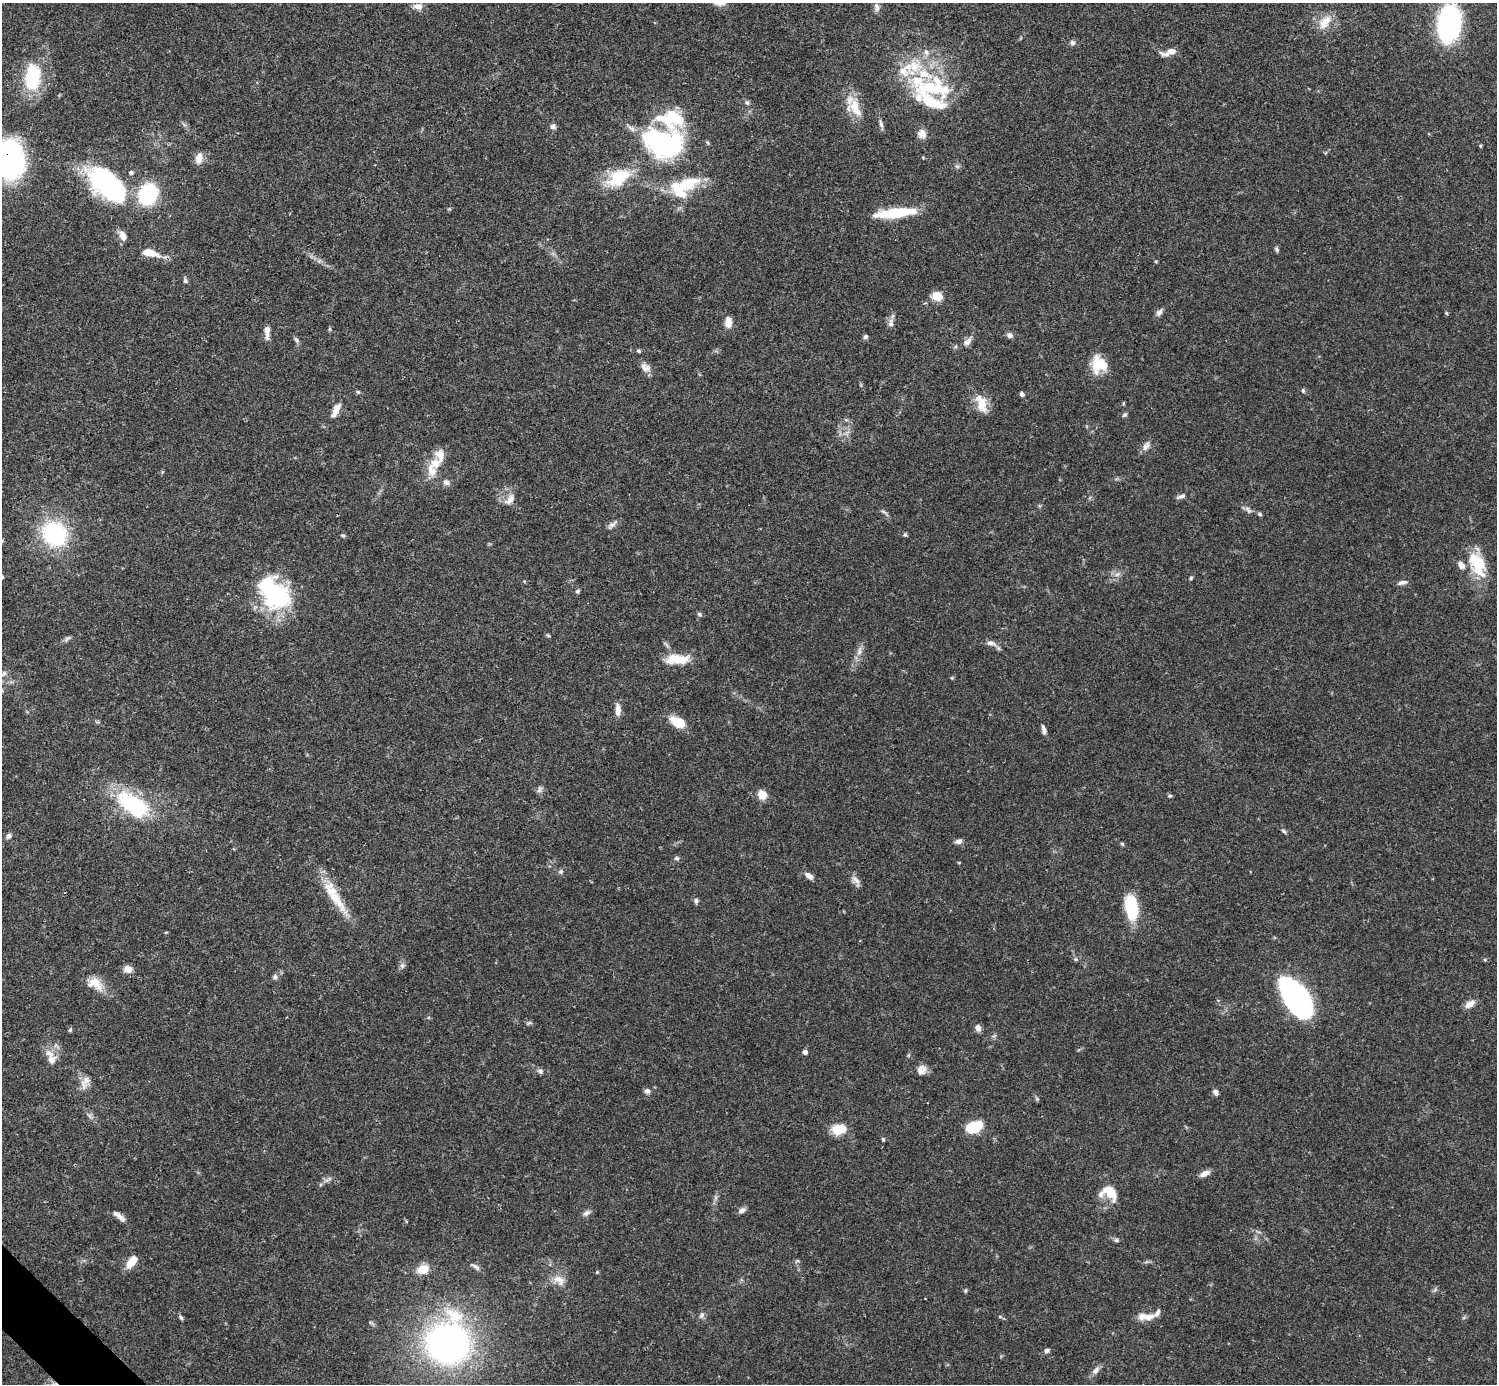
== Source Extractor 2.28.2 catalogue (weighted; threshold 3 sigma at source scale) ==
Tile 7 of 4 x 4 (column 3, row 2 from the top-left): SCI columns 2990-4484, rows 2920-4301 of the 5982 x 5981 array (HDU 1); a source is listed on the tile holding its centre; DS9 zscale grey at full resolution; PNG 1499 x 1386 px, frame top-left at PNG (2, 3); no overlay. Shown black and unused: <1% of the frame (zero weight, under 3 of 4 exposures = <1% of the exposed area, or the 3 px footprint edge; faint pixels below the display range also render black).
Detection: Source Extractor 2.28.2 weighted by HDU 2 'WHT'; one run over the whole footprint, this tile lists its part. Background 0.0411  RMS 0.0027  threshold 0.012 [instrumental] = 3 sigma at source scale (4.5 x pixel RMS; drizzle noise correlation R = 1.50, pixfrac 1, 0.05/0.05 arcsec/px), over >= 5 px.
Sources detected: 161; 4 inside a brighter object's white glare — not listed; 18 inside a brighter listed object's ellipse — not listed separately; the other 139 listed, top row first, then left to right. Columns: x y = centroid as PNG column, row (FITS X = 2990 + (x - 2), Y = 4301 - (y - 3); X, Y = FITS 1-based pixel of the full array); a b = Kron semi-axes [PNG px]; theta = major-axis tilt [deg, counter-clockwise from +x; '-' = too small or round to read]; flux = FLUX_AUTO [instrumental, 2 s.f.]
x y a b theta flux
418 6 14 8 -8 1.8
876 7 12 6 -85 0.99
1325 21 18 13 44 4.3
1449 24 29 18 83 54
1073 43 7 6 - 0.86
1171 51 13 7 3 1.9
926 52 9 7 -49 1.2
33 79 33 19 -82 14
934 86 41 31 -4 21
747 103 7 6 - 0.64
854 108 27 17 -63 6.1
881 124 15 4 -75 0.89
553 126 7 7 - 0.91
922 134 11 11 - 1.9
663 143 53 40 -16 43
1480 145 5 4 - 0.32
199 158 13 8 75 2.4
9 160 35 27 -83 67
957 166 7 5 -42 0.58
618 177 29 18 32 12
688 183 30 16 20 10
107 184 51 26 -40 37
148 194 18 15 65 22
895 213 40 8 6 15
123 236 11 7 -64 2.2
1276 249 7 5 -79 0.53
150 253 20 8 -13 4.6
319 261 6 5 - 0.53
1156 261 5 3 - 0.27
185 281 6 5 - 0.6
937 296 10 8 -27 4.1
1159 312 9 6 52 1
1446 313 6 4 -87 0.31
728 322 11 7 -89 2.8
891 323 14 7 83 1.4
267 331 15 5 -89 2.1
1010 335 7 6 - 1
865 336 5 5 - 0.7
296 340 9 5 -53 0.66
967 342 15 8 43 1.5
639 351 5 5 - 0.41
1099 364 17 16 - 7.9
645 368 15 9 -34 1.9
1303 391 7 5 -74 0.45
358 392 5 5 - 0.39
1022 394 5 4 - 0.83
1123 403 5 3 - 0.26
981 404 27 13 -71 4.5
336 410 21 8 63 2.7
1124 415 7 5 39 0.5
1146 446 14 8 56 1.6
435 464 16 14 23 4
446 482 10 8 -28 1
1181 496 13 5 21 0.95
510 499 17 9 50 2.3
1248 510 12 6 -50 0.98
884 512 11 3 -33 0.62
1260 514 6 5 - 0.51
612 525 16 5 41 1.1
54 534 22 18 -52 31
905 535 5 5 - 0.44
343 536 6 4 -1 0.37
1477 564 34 18 -70 10
1117 574 8 6 43 0.98
1191 578 5 4 - 0.33
524 581 6 3 -19 0.26
1402 582 12 5 12 1
577 591 5 5 - 0.56
276 594 37 32 28 24
699 614 6 5 - 0.55
548 636 7 3 -10 0.34
67 639 12 5 41 0.7
991 643 16 7 -21 1.6
859 651 16 5 73 1.5
677 659 29 11 0 6.2
3 674 11 5 44 0.83
952 678 5 4 - 0.29
618 710 14 6 -89 2.2
678 722 14 8 -29 7.1
1044 730 10 5 -79 1.1
540 789 11 6 60 0.85
762 795 11 10 - 2.8
1170 796 6 5 - 0.46
133 804 38 19 -34 26
1284 831 8 4 -51 0.55
8 836 7 6 - 0.98
958 841 8 6 11 1.1
1122 844 5 4 - 0.38
677 858 7 5 -35 0.61
561 872 7 6 - 0.63
809 876 12 6 -36 1.4
855 880 13 9 -44 1.5
332 893 59 12 -58 8.9
696 901 8 6 -86 0.66
1131 907 22 10 -78 17
1485 960 5 5 - 0.32
402 965 7 7 - 0.84
128 969 9 7 -2 2.3
275 977 7 6 - 0.75
95 983 23 14 -32 4.6
1296 999 35 17 -57 90
1470 1004 13 7 33 2
529 1023 8 4 18 0.44
978 1028 7 6 - 1.4
70 1030 5 5 - 0.38
994 1036 7 4 19 0.41
805 1052 4 4 - 1.4
51 1059 13 12 - 2.2
921 1070 12 11 - 2
540 1071 7 6 - 0.7
86 1080 12 10 48 2
647 1091 7 7 - 0.89
1216 1092 7 6 - 0.95
1037 1099 6 5 - 0.39
89 1116 8 5 -45 0.69
974 1126 17 10 19 8.3
839 1129 16 10 11 5.4
883 1139 5 4 - 0.35
1205 1173 12 6 26 1.7
329 1179 8 4 19 0.65
1109 1193 24 16 -25 5.3
715 1197 7 4 -71 0.51
742 1210 10 6 28 1
586 1213 11 6 32 1
119 1216 18 6 -39 1.7
1116 1240 7 5 -18 0.54
797 1261 7 4 36 0.4
132 1262 14 7 54 4.4
475 1267 16 5 -32 0.92
423 1269 12 9 19 4.2
597 1272 5 4 - 0.29
559 1280 18 12 -29 3.1
965 1291 5 4 - 0.39
701 1315 10 6 60 0.84
181 1317 8 4 -58 0.5
1150 1317 14 8 18 2.3
448 1343 38 37 - 110
1047 1351 7 5 33 0.68
1096 1370 12 7 51 1.4
Overlapping masked pixels (flux is a lower limit): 1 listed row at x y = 9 160
Isophote crosses this tile's border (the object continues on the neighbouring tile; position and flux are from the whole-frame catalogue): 1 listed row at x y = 9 160